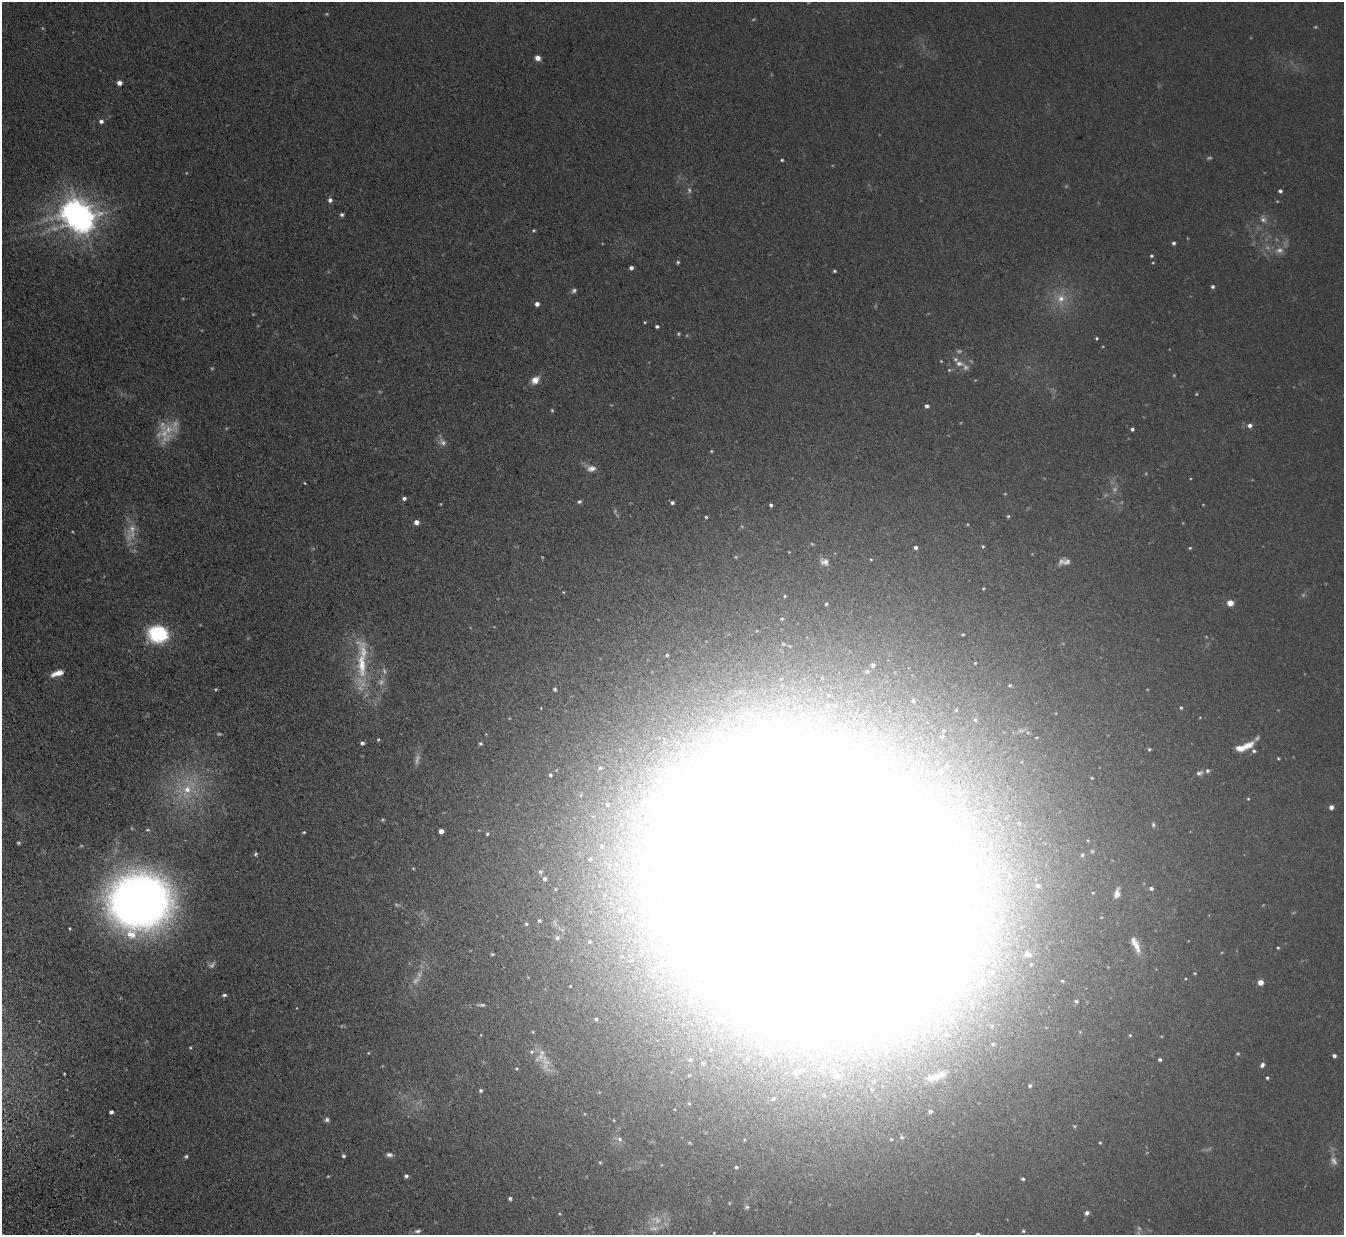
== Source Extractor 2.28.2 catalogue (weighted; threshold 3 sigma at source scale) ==
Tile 7 of 4 x 4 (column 3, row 2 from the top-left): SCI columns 2759-4100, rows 2636-3868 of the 5515 x 5398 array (HDU 1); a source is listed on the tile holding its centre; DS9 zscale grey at full resolution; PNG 1346 x 1237 px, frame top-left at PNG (2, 2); no overlay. Shown black and unused: <1% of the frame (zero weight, under 3 of 5 exposures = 4% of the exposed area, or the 3 px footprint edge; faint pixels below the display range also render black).
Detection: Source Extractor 2.28.2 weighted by HDU 2 'WHT'; one run over the whole footprint, this tile lists its part. Background 0.0415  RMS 0.0047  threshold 0.0211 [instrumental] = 3 sigma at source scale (4.5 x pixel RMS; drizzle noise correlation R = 1.50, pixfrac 1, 0.05/0.05 arcsec/px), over >= 5 px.
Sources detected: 224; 52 too faint to see at this stretch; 14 inside a brighter object's white glare — not listed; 5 inside a brighter listed object's ellipse — not listed separately; the other 153 listed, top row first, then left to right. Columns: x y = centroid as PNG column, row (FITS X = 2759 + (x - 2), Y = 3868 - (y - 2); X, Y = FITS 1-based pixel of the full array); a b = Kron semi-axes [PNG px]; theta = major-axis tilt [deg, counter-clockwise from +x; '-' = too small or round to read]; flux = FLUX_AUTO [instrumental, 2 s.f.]
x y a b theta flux
537 58 5 5 - 3.1
119 83 5 5 - 2.4
101 121 6 5 - 1.4
782 160 3 3 - 0.59
1280 191 4 4 - 1
330 200 5 5 - 1.6
342 214 4 4 - 1
82 219 9 8 - 580
534 230 5 4 - 0.61
1174 243 4 4 - 1
1151 256 4 4 - 0.64
631 268 4 4 - 1.4
834 271 4 3 - 0.63
1212 286 4 4 - 0.94
574 291 7 5 41 1.2
1061 298 13 11 -81 6.4
537 304 4 4 - 1.9
657 326 4 3 - 0.95
1097 338 4 4 - 0.56
941 361 4 3 - 0.41
949 370 5 5 - 0.6
535 380 11 8 38 3.8
1196 394 4 4 - 0.41
927 406 4 4 - 1.3
1249 425 6 5 - 1.7
1132 429 4 3 - 0.82
442 442 11 9 -35 2.5
711 451 4 3 - 0.46
591 468 13 8 5 3
305 483 4 3 - 0.38
404 498 5 4 - 1.4
579 502 5 4 - 0.91
672 503 5 4 - 0.98
771 505 4 3 - 0.89
1008 516 5 5 - 0.6
706 517 3 3 - 0.59
416 522 5 5 - 2.5
983 546 5 4 - 0.51
916 547 4 4 - 1.1
1190 548 4 4 - 0.51
871 559 5 3 - 0.41
824 562 12 9 -26 2.8
1066 562 12 9 11 2.2
785 596 3 3 - 0.47
1230 603 5 5 - 4.9
826 604 4 4 - 0.56
782 619 6 4 2 0.64
158 634 21 17 -9 32
963 634 3 3 - 0.45
667 655 3 3 - 0.53
362 665 67 13 -83 24
873 665 4 4 - 1.2
867 671 6 6 - 0.78
57 673 14 6 18 4.6
1010 685 6 5 - 0.87
216 689 5 4 - 0.56
555 689 5 4 - 0.81
1181 708 4 4 - 0.62
975 720 7 6 - 1.4
378 739 4 4 - 0.54
362 743 4 3 - 1.1
480 743 5 5 - 0.72
1247 746 17 8 23 5.5
1149 749 5 4 - 0.65
1278 758 3 3 - 0.46
600 768 5 5 - 0.8
941 770 8 7 - 2.2
1207 771 5 5 - 1
1199 773 9 5 14 1.3
550 775 4 4 - 0.8
1092 778 3 3 - 0.4
659 780 10 9 - 3.9
187 789 19 15 58 14
646 800 8 7 - 1.9
607 804 5 4 - 0.69
1331 807 4 4 - 2.2
963 819 5 5 - 0.88
1153 824 6 4 -76 0.78
441 831 4 4 - 2.7
304 832 4 4 - 0.55
487 834 4 4 - 0.54
602 846 5 4 - 0.83
973 850 4 3 - 0.65
256 854 5 4 - 0.79
1082 855 5 5 - 0.87
590 859 4 4 - 0.89
540 872 5 5 - 0.83
544 879 4 4 - 1.3
1038 885 6 5 - 1.5
1151 888 5 5 - 1.3
814 890 146 111 -25 9800
1117 893 11 6 77 3.5
140 901 47 43 8 440
621 910 4 4 - 1.2
539 920 5 5 - 0.74
526 924 4 4 - 0.61
557 938 6 5 - 1.4
590 942 3 3 - 0.64
1136 946 21 8 -72 5.3
1278 948 4 3 - 0.54
492 954 5 3 - 0.63
1028 954 9 6 -5 1.8
678 970 8 7 - 1.8
1195 973 4 3 - 0.42
983 981 8 7 - 2.7
1260 982 5 5 - 3.1
224 995 5 3 - 0.94
1076 1001 5 4 - 0.86
482 1005 10 4 -1 1
946 1005 12 9 68 5.3
596 1019 4 4 - 0.67
951 1019 11 10 - 4.6
533 1032 4 3 - 0.36
1130 1035 4 4 - 0.47
993 1044 7 5 0 1.1
190 1048 4 3 - 0.46
711 1049 4 3 - 0.49
829 1051 7 7 - 1.5
532 1052 7 5 1 1
767 1052 8 7 - 2
541 1056 12 8 42 3.4
1334 1056 4 4 - 1.2
690 1060 6 5 - 1.1
1160 1060 3 3 - 0.88
703 1063 4 4 - 0.79
1262 1065 6 5 - 1.4
516 1068 4 3 - 0.49
797 1071 10 7 22 3
934 1077 25 8 11 6
1267 1078 4 4 - 0.63
1030 1086 5 5 - 1.1
481 1090 5 4 - 0.92
824 1095 5 5 - 0.63
773 1099 6 5 - 0.93
930 1111 5 4 - 1.2
111 1112 4 4 - 1.7
327 1119 6 6 - 1.3
902 1137 6 4 -22 0.74
620 1139 8 6 -50 1.5
891 1139 4 4 - 0.47
1100 1143 4 3 - 0.52
186 1156 5 4 - 0.85
343 1156 4 4 - 0.81
736 1167 4 4 - 0.69
406 1176 4 4 - 1.1
1023 1179 4 3 - 0.78
510 1198 4 4 - 0.88
729 1203 5 3 - 0.4
747 1207 7 6 - 1
1087 1213 6 5 - 1.3
418 1231 9 5 17 1.3
1023 1231 5 5 - 0.7
978 1234 4 4 - 1
Isophote crosses this tile's border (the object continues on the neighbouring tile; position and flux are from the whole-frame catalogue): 1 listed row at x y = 978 1234